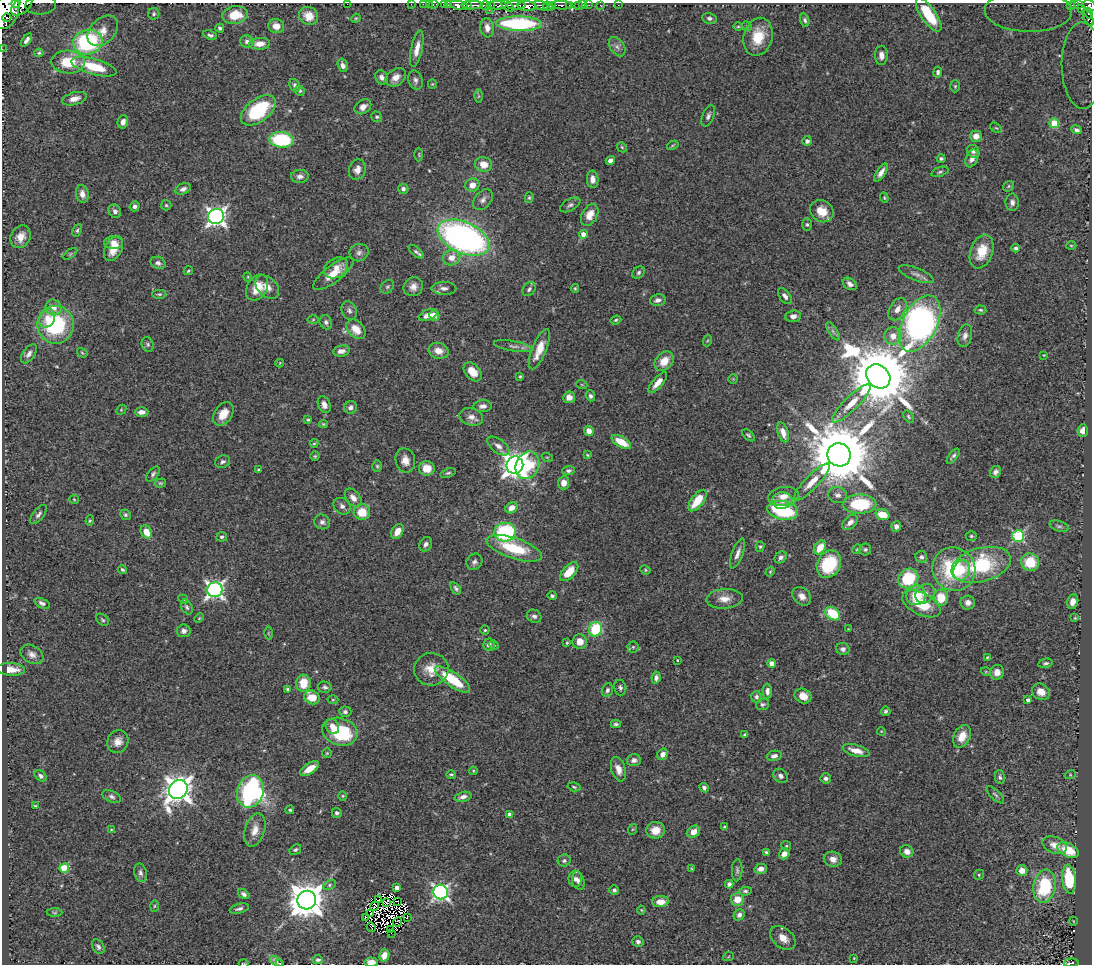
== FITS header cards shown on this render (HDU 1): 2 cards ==
NAXIS1  =                 1090
NAXIS2  =                  962

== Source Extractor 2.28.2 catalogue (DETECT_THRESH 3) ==
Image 1090 x 962 px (HDU 1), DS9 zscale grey, 1 PNG px = 1 image px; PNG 1094 x 966 px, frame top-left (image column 1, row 962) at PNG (2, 3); each listed source drawn as its Kron ellipse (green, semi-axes under 4 px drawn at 4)
Background 0.729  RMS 0.027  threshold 0.0811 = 3 sigma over >= 5 px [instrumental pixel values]
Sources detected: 440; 17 with non-positive FLUX_AUTO (blend fragments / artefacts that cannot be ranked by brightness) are neither listed nor drawn; the other 423 listed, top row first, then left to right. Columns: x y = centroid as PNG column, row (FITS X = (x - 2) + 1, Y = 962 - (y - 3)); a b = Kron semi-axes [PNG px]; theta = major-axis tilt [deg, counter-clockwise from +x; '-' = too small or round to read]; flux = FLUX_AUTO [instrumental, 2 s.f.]
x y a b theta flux
16 3 4 2 - 170
347 4 2 2 - 19
411 4 2 2 - 12
423 4 2 2 - 12
429 4 2 2 - 11
434 4 5 3 - 13
445 4 3 3 - 18
41 5 15 9 4 15
448 5 3 3 - 42
459 5 9 4 -8 750
472 5 10 3 0 530
497 5 9 3 -1 180
516 5 9 3 1 370
552 5 4 2 - 210
562 5 10 3 -3 130
569 5 3 3 - 28
579 5 3 3 - 35
583 5 2 2 - 7.3
589 5 2 2 - 4.4
600 5 3 2 - 8.8
618 5 2 2 - 7.2
1074 5 3 2 - 75
1079 5 2 2 - 9
22 6 12 7 40 1000
467 6 3 3 - 200
486 6 5 3 - 76
490 6 3 3 - 90
508 6 7 3 -38 230
527 6 9 4 -2 1000
541 6 7 4 -19 330
548 6 5 3 - 190
1070 6 3 3 - 43
1089 6 6 6 - 310
1081 8 3 2 - 33
489 10 2 2 - 11
6 11 19 12 71 3300
1028 11 43 20 -1 170
1089 13 6 3 -61 140
154 14 6 5 - 3.8
235 15 13 9 7 38
929 15 19 7 -55 62
309 16 10 9 - 22
7 18 4 3 - 180
356 18 5 4 - 1.9
710 18 7 5 -10 5.3
1088 18 9 3 -64 110
805 20 7 4 -74 4.4
519 24 23 7 -1 250
276 26 8 7 - 16
747 26 5 4 - 2.4
738 27 5 3 - 2.1
220 28 4 4 - 4.3
487 28 9 7 -82 13
103 31 18 12 45 21
210 35 7 4 -21 4.7
758 37 19 14 75 49
26 40 7 3 52 6.2
247 41 6 6 - 6.4
88 42 15 12 14 210
260 44 10 6 4 15
617 47 11 7 -55 8.7
2 49 2 2 - 8
417 49 18 5 78 17
39 53 4 4 - 2.1
881 55 9 6 -89 10
68 62 17 11 -1 47
343 65 7 5 -72 7.8
1083 65 43 21 -89 170
94 67 23 8 -15 67
938 72 5 4 - 4.3
382 77 7 6 - 8
396 77 11 8 37 14
416 80 10 7 -71 6.5
432 84 5 4 - 1.9
295 85 7 5 -61 5.7
955 86 6 5 - 2.9
300 91 5 4 - 3.3
478 96 6 4 89 3
74 99 13 6 15 13
363 107 9 6 35 11
258 110 20 11 37 140
708 116 11 5 68 6.4
377 117 5 5 - 2.9
123 122 7 5 75 9.3
1054 123 5 5 - 74
996 128 7 3 -35 2.4
1076 130 5 4 - 5
976 136 6 5 - 16
281 140 12 8 -6 140
807 141 5 4 - 7.7
673 145 6 2 30 1.9
622 147 5 4 - 2.4
973 151 7 5 -44 5.7
419 155 7 3 -90 2.2
941 158 4 4 - 3.9
972 158 9 6 67 11
610 161 5 4 - 7.7
484 164 8 7 - 24
357 170 10 8 70 13
940 172 9 4 19 4.2
881 173 10 4 58 11
300 176 9 6 4 7.9
593 179 8 6 -87 13
472 185 7 6 - 18
1009 186 6 4 38 2.5
183 189 8 5 23 6.7
403 189 5 5 - 5.5
82 194 9 6 -79 11
529 198 5 4 - 2.7
884 198 5 4 - 2.4
483 200 12 8 50 8.8
1012 202 8 6 -89 7.4
166 205 5 5 - 2.6
570 205 11 5 28 5.9
135 206 5 5 - 6
115 211 7 6 - 6.2
822 211 12 10 -34 29
590 215 12 7 61 23
216 217 8 7 - 870
807 224 6 5 - 3
77 230 7 4 65 3.4
583 234 4 4 - 21
21 237 12 9 62 19
463 238 27 15 -24 680
113 243 9 6 0 12
1071 245 5 3 - 1.8
1016 248 4 4 - 4.9
113 249 13 8 62 27
416 252 9 4 -41 4.5
982 252 17 11 70 41
359 253 10 8 23 7.6
70 254 8 4 36 2.7
452 258 9 7 22 19
158 263 8 6 -21 6.5
336 268 13 9 34 18
188 271 5 4 - 2.6
638 272 7 5 46 4.3
333 274 24 8 37 33
916 274 18 6 -21 10
248 277 5 3 - 1.5
850 284 8 5 -36 7.9
257 287 14 10 59 36
267 287 14 9 -44 18
387 287 7 6 - 3.5
413 287 10 9 - 12
444 288 12 6 -1 8.7
575 288 4 3 - 2.2
529 289 8 5 50 5.1
159 294 7 4 -2 3.1
785 296 9 5 -53 8
658 300 8 5 12 8.9
54 307 8 7 - 14
897 309 12 8 59 14
980 310 6 4 -4 3.2
349 311 10 7 -64 6.4
428 315 10 5 21 15
434 315 5 5 - 12
793 316 8 6 8 9.5
47 318 10 7 64 18
313 320 5 4 - 2
616 320 6 4 19 2.8
326 322 7 6 - 5.3
920 324 30 17 63 740
55 325 19 18 - 180
356 329 11 8 -46 24
833 331 10 4 -56 5.5
893 336 8 8 - 18
965 336 11 7 75 9.1
707 341 5 3 - 2
148 344 7 5 -67 3.9
514 346 20 5 -10 8.8
539 349 21 7 68 33
341 351 8 5 10 11
438 351 10 8 -15 19
82 353 5 4 - 2
29 354 11 6 54 8.2
1044 355 3 2 - 1.3
664 361 11 8 46 26
280 363 4 2 - 1.3
473 372 11 7 -48 26
520 376 4 3 - 2.3
878 376 13 10 -44 20000
733 379 4 4 - 1.7
658 383 13 5 49 17
582 385 5 3 - 1.8
590 396 5 4 - 4.7
569 397 6 6 - 14
851 403 26 7 45 27
324 405 9 6 -66 12
483 406 9 6 3 8.9
351 407 6 6 - 7.2
121 410 6 4 47 2.3
142 412 7 5 2 10
223 414 13 9 56 29
471 417 12 8 -16 11
908 417 6 4 -53 2.9
308 420 4 4 - 2.7
323 424 4 3 - 2
589 431 5 5 - 13
1083 431 6 5 - 13
783 432 10 5 -72 14
748 435 7 4 -41 3.4
621 442 11 5 -31 38
314 443 4 4 - 2.2
498 446 13 6 -36 10
587 455 3 3 - 1.9
839 455 12 11 - 20000
315 456 4 4 - 2.4
953 456 9 3 52 4.7
547 457 5 3 - 1.5
405 460 12 9 -78 16
223 462 7 6 - 5.2
515 465 8 8 - 1800
527 465 14 11 66 76
377 466 6 5 - 2.6
427 468 8 7 - 28
259 470 3 3 - 2.4
568 471 6 4 2 4.5
996 472 6 5 - 6.3
448 473 8 4 18 3.3
153 474 9 5 51 4.7
812 482 25 6 46 25
160 483 6 4 14 2.5
564 483 6 5 - 17
838 495 9 8 - 9
783 496 15 9 8 21
353 498 10 6 -50 13
74 499 5 4 - 1.8
697 501 13 6 52 49
782 501 10 8 4 12
860 504 16 9 -1 110
342 506 9 7 -39 7.4
511 508 6 5 - 15
783 510 15 9 -8 190
362 512 8 8 - 39
38 514 11 5 51 6.3
125 515 5 5 - 3.5
883 515 7 5 -19 34
90 521 5 4 - 2.5
322 522 8 7 - 7.4
850 522 9 6 44 10
896 526 5 5 - 6.1
1059 526 10 5 -17 4.6
397 531 8 5 57 16
146 532 7 5 -57 24
505 532 10 9 - 190
971 536 5 4 - 2.9
1018 536 6 5 - 210
222 537 5 5 - 3.7
426 544 7 6 - 6.3
760 547 5 4 - 2.8
820 547 7 5 55 32
514 548 29 10 -18 83
857 549 5 4 - 2.2
865 549 6 6 - 3.9
738 553 16 5 69 11
781 557 7 5 46 6.2
921 557 6 5 - 4.8
474 562 8 7 - 6
1030 562 9 8 - 53
829 564 14 11 60 110
981 565 30 17 15 160
954 569 22 21 - 150
122 570 4 4 - 3.5
645 570 5 4 - 2.4
962 570 10 8 74 20
569 572 11 6 47 36
770 572 5 4 - 2.2
908 578 11 9 41 90
456 588 7 4 -55 4
215 590 7 7 - 670
925 594 11 8 45 15
916 595 10 9 - 42
552 596 5 4 - 3.7
802 596 10 8 -44 13
941 598 8 7 - 40
183 599 5 4 - 2.4
724 599 18 9 4 20
968 602 7 7 - 11
1073 602 7 5 77 11
42 603 8 4 -22 7.3
921 604 21 11 -27 62
187 607 8 5 -63 4.4
833 614 8 6 -36 73
534 616 7 6 - 6.2
199 618 5 4 - 2.1
1075 618 3 3 - 1.6
103 620 7 5 -41 3.3
596 629 7 6 - 93
848 629 3 3 - 1.2
485 630 4 4 - 2.8
184 631 7 6 - 7
268 633 6 4 89 2.1
580 642 7 7 - 16
567 643 3 2 - 1.9
489 645 6 5 - 7.4
494 645 4 4 - 2
633 647 5 5 - 3.1
843 649 7 6 - 6.5
32 654 12 8 -31 11
987 657 3 2 - 1.7
677 660 3 3 - 1.7
772 663 4 4 - 16
1046 663 7 4 12 3.9
11 669 14 6 -3 24
431 669 17 16 - 34
986 672 5 3 - 1.5
997 672 7 7 - 11
656 678 6 4 81 6.6
452 679 21 7 -35 84
303 683 8 7 - 36
325 687 7 5 -13 5
620 688 8 6 -76 5
288 689 4 3 - 4.5
607 690 7 5 67 6
767 691 7 4 -88 8
1041 692 9 7 -30 18
803 696 9 7 -23 21
312 697 8 6 -25 36
756 697 6 5 - 5.1
333 700 5 3 - 1.9
1028 700 4 3 - 5.5
762 704 6 5 - 4
886 711 5 4 - 4.3
345 712 6 5 - 4.9
616 724 5 4 - 3.3
332 727 8 6 -60 14
881 731 4 3 - 1.4
340 732 18 13 -18 120
744 735 4 3 - 2.2
962 736 12 8 64 25
118 742 12 10 62 16
856 751 14 5 -16 21
327 753 4 4 - 2.1
663 754 6 5 - 11
774 756 7 5 11 7.6
634 760 7 6 - 7.6
310 769 11 5 33 25
618 769 12 7 -73 17
473 771 4 4 - 1.8
451 774 5 3 - 2.6
1070 775 6 4 18 2.2
41 776 7 5 -41 4.9
781 776 8 6 -43 7.7
1000 777 7 5 -78 4.3
826 778 5 5 - 5.4
574 787 6 3 -16 2.5
704 788 5 4 - 4.9
178 789 10 9 - 2400
250 791 16 13 71 410
995 795 11 4 -44 4.3
112 796 9 5 -24 5.4
343 796 4 4 - 2
463 797 8 4 14 7.5
35 806 3 3 - 1.8
290 810 4 4 - 2.4
337 813 5 5 - 5
510 815 4 4 - 13
725 827 3 3 - 3.4
111 829 3 2 - 1.3
633 829 5 3 - 1.8
255 830 17 10 73 19
655 830 9 8 - 25
694 832 7 5 37 18
1055 845 13 8 -21 18
786 846 5 4 - 2.4
295 850 6 4 31 3.4
1068 850 11 6 -28 52
907 851 7 6 - 10
767 853 4 3 - 3.8
784 854 6 5 - 12
833 859 9 7 -13 13
564 861 6 6 - 4.1
64 868 5 4 - 74
692 869 4 3 - 2
761 869 6 5 - 11
737 870 11 5 87 5
1022 870 5 5 - 12
140 873 9 6 -76 7
979 875 5 4 - 2.5
575 879 8 6 89 7
1069 879 14 7 -85 89
578 881 10 6 -75 7.4
729 884 4 4 - 4.8
329 885 6 4 28 3.1
1045 886 16 11 80 120
397 888 4 4 - 15
614 890 5 4 - 4.7
745 891 6 4 5 3.9
441 892 7 7 - 560
244 894 6 4 -35 5.2
737 899 7 6 - 25
307 900 9 9 - 4500
378 900 4 2 - 0.78
397 901 2 2 - 3.3
660 902 8 5 2 20
386 903 2 2 - 1.9
154 906 6 4 87 2.1
375 906 5 3 - 6.5
239 909 10 4 14 5.6
641 910 4 4 - 1.8
55 913 8 3 0 2.2
371 913 2 2 - 0.64
739 915 6 5 - 6.6
366 917 3 2 - 1.1
407 918 3 2 - 1.5
1073 921 4 3 - 1.2
398 922 4 2 - 0.71
371 927 5 2 - 13
390 930 3 2 - 2.7
391 933 2 2 - 0.86
783 938 14 9 -39 20
638 941 5 5 - 7
98 947 8 5 -58 5.3
384 955 6 5 - 13
728 957 5 3 - 1.7
854 958 4 3 - 1.6
318 960 5 4 - 3.2
277 962 7 4 -36 3.2
371 962 6 4 -4 14
244 963 5 2 - 1.8
1071 963 7 3 4 110
279 964 3 2 - 0.78
At the frame edge (FLAGS 8, measured only in part): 19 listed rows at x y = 16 3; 347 4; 411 4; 423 4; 429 4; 434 4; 41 5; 448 5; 459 5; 22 6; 1089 6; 6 11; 1028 11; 2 49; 1083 65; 371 962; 244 963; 1071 963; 279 964
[17 non-positive-flux detections neither listed nor drawn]